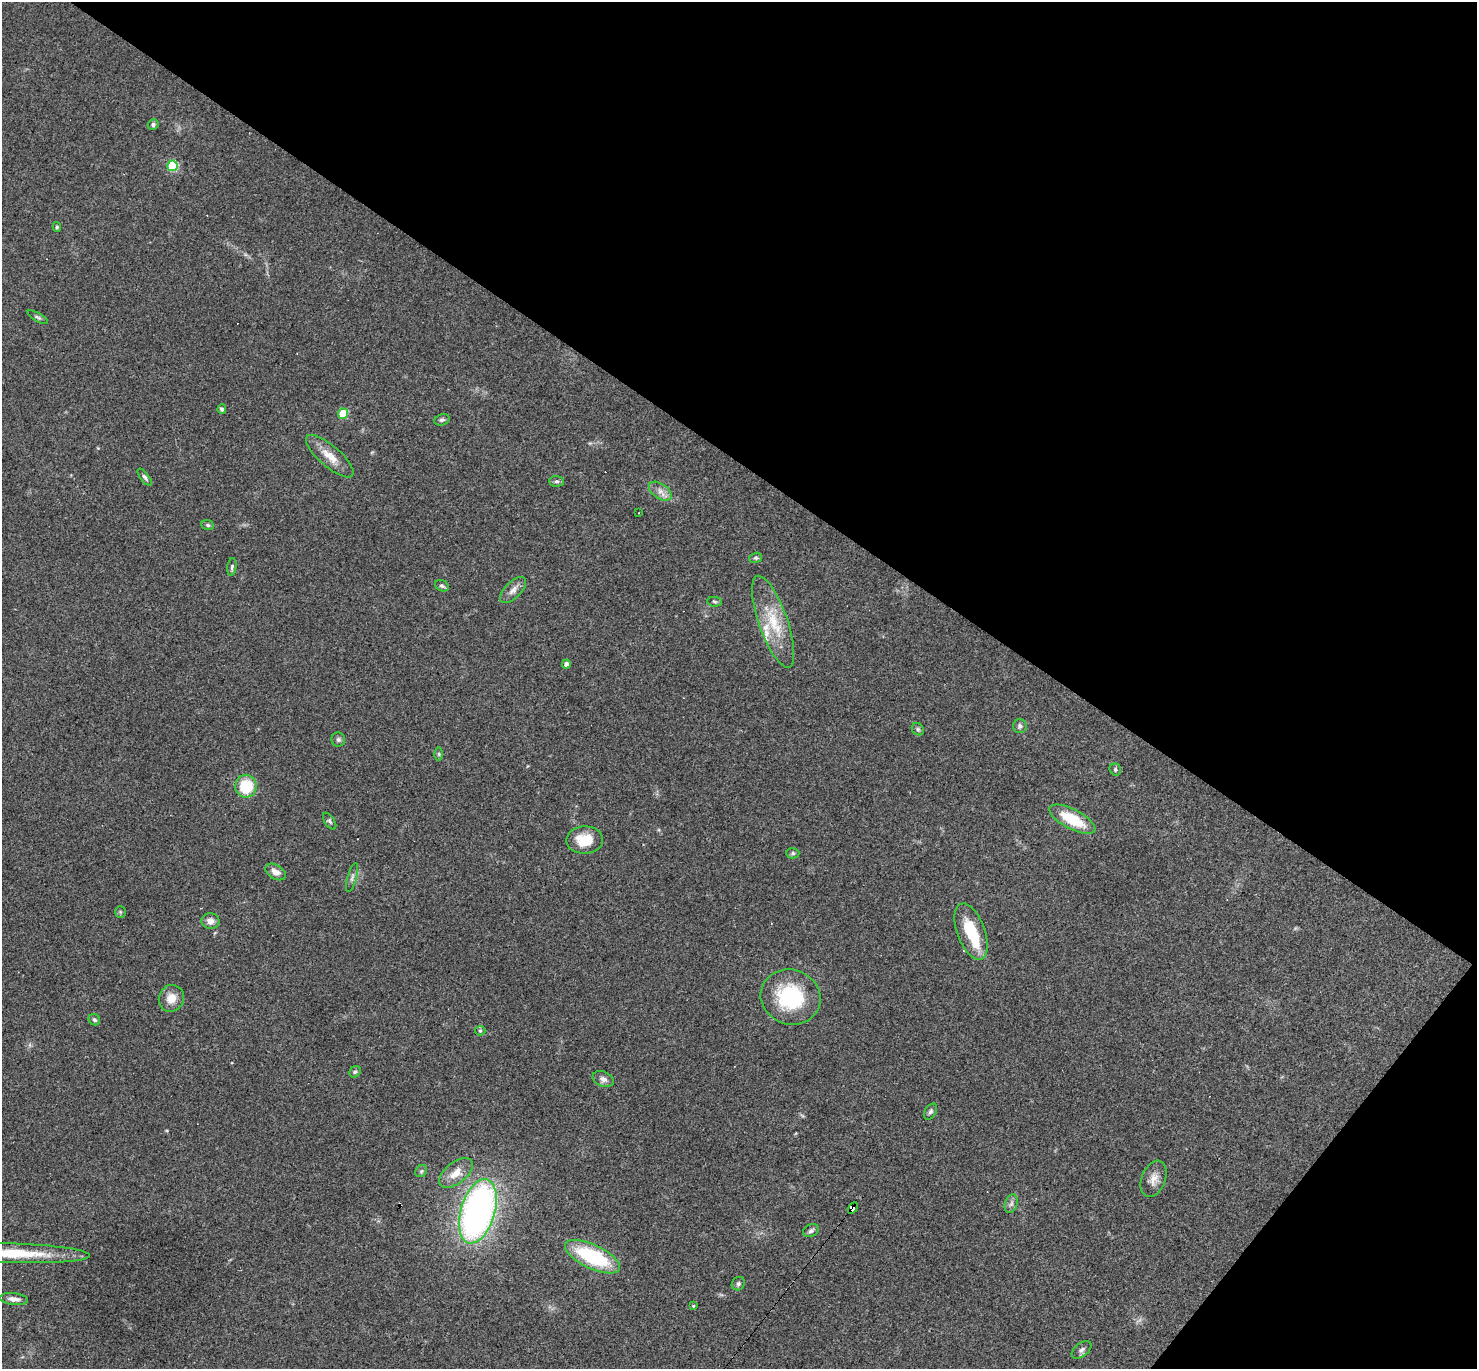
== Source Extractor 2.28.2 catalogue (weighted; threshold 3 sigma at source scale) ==
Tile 8 of 4 x 4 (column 4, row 2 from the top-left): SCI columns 4427-5901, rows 3025-4391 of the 5901 x 5907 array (HDU 1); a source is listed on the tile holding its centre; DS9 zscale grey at full resolution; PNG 1479 x 1371 px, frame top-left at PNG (2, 2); each listed source drawn as its Kron ellipse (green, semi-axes under 4 px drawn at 4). Shown black and unused: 37% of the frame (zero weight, under 3 of 4 exposures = <1% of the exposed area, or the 3 px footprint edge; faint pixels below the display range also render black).
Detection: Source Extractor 2.28.2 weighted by HDU 2 'WHT'; one run over the whole footprint, this tile lists its part. Background 0.0572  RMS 0.0052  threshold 0.0232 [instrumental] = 3 sigma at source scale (4.5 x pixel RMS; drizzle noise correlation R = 1.50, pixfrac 1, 0.05/0.05 arcsec/px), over >= 5 px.
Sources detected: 60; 1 inside a brighter object's white glare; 3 cosmic-ray / hot-pixel residue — neither listed nor drawn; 1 inside a brighter listed object's ellipse — not listed separately; the other 55 listed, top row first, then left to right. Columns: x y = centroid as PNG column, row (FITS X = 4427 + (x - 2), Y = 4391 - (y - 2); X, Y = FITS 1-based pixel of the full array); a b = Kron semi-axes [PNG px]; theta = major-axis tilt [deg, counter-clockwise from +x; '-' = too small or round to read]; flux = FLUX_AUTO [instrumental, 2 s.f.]
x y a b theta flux
153 125 5 5 - 1.1
172 166 5 5 - 36
57 227 5 4 - 0.72
38 317 11 4 -29 1.1
222 409 5 4 - 1.6
343 414 5 5 - 23
442 420 8 5 18 1.2
330 456 30 10 -41 8.3
145 477 10 4 -52 1.2
557 481 7 5 -1 1.2
660 491 13 7 -34 3.2
639 513 3 2 - 0.28
208 525 6 5 - 0.86
756 558 6 5 - 0.91
232 567 9 4 83 1.1
442 586 7 5 -27 1.1
513 590 17 8 45 3.5
715 602 7 4 -8 0.86
773 622 48 14 -71 20
566 664 4 4 - 2
1020 726 7 7 - 1.6
918 729 6 5 - 0.92
338 739 7 7 - 1.3
439 754 6 4 -89 0.79
1115 769 6 5 - 0.96
246 786 11 10 - 20
1072 819 25 10 -27 19
330 821 9 5 -56 1.1
585 840 18 13 1 12
793 853 6 5 - 0.96
276 872 11 7 -32 3.3
352 878 15 4 74 1.9
120 912 6 5 - 0.79
210 921 9 7 -8 3.8
971 932 29 13 -70 20
791 997 30 27 -20 38
171 998 13 12 - 6.3
94 1020 6 5 - 1.1
480 1031 5 5 - 0.68
355 1072 6 5 - 0.98
603 1079 11 7 -22 2.4
930 1112 9 5 58 1.3
421 1171 6 5 - 0.96
456 1173 20 10 39 7.4
1154 1179 19 12 68 5.2
1011 1204 10 6 71 1.7
853 1208 6 4 57 160
478 1211 33 17 73 230
811 1231 8 6 26 1.5
16 1253 74 9 -2 25
593 1257 30 12 -25 43
738 1284 7 6 - 1.2
14 1299 14 6 -6 2.9
693 1306 3 2 - 0.46
1081 1350 11 6 38 1.9
Overlapping masked pixels (flux is a lower limit): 1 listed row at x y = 853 1208
Isophote crosses this tile's border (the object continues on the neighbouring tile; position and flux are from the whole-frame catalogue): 2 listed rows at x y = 16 1253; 14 1299